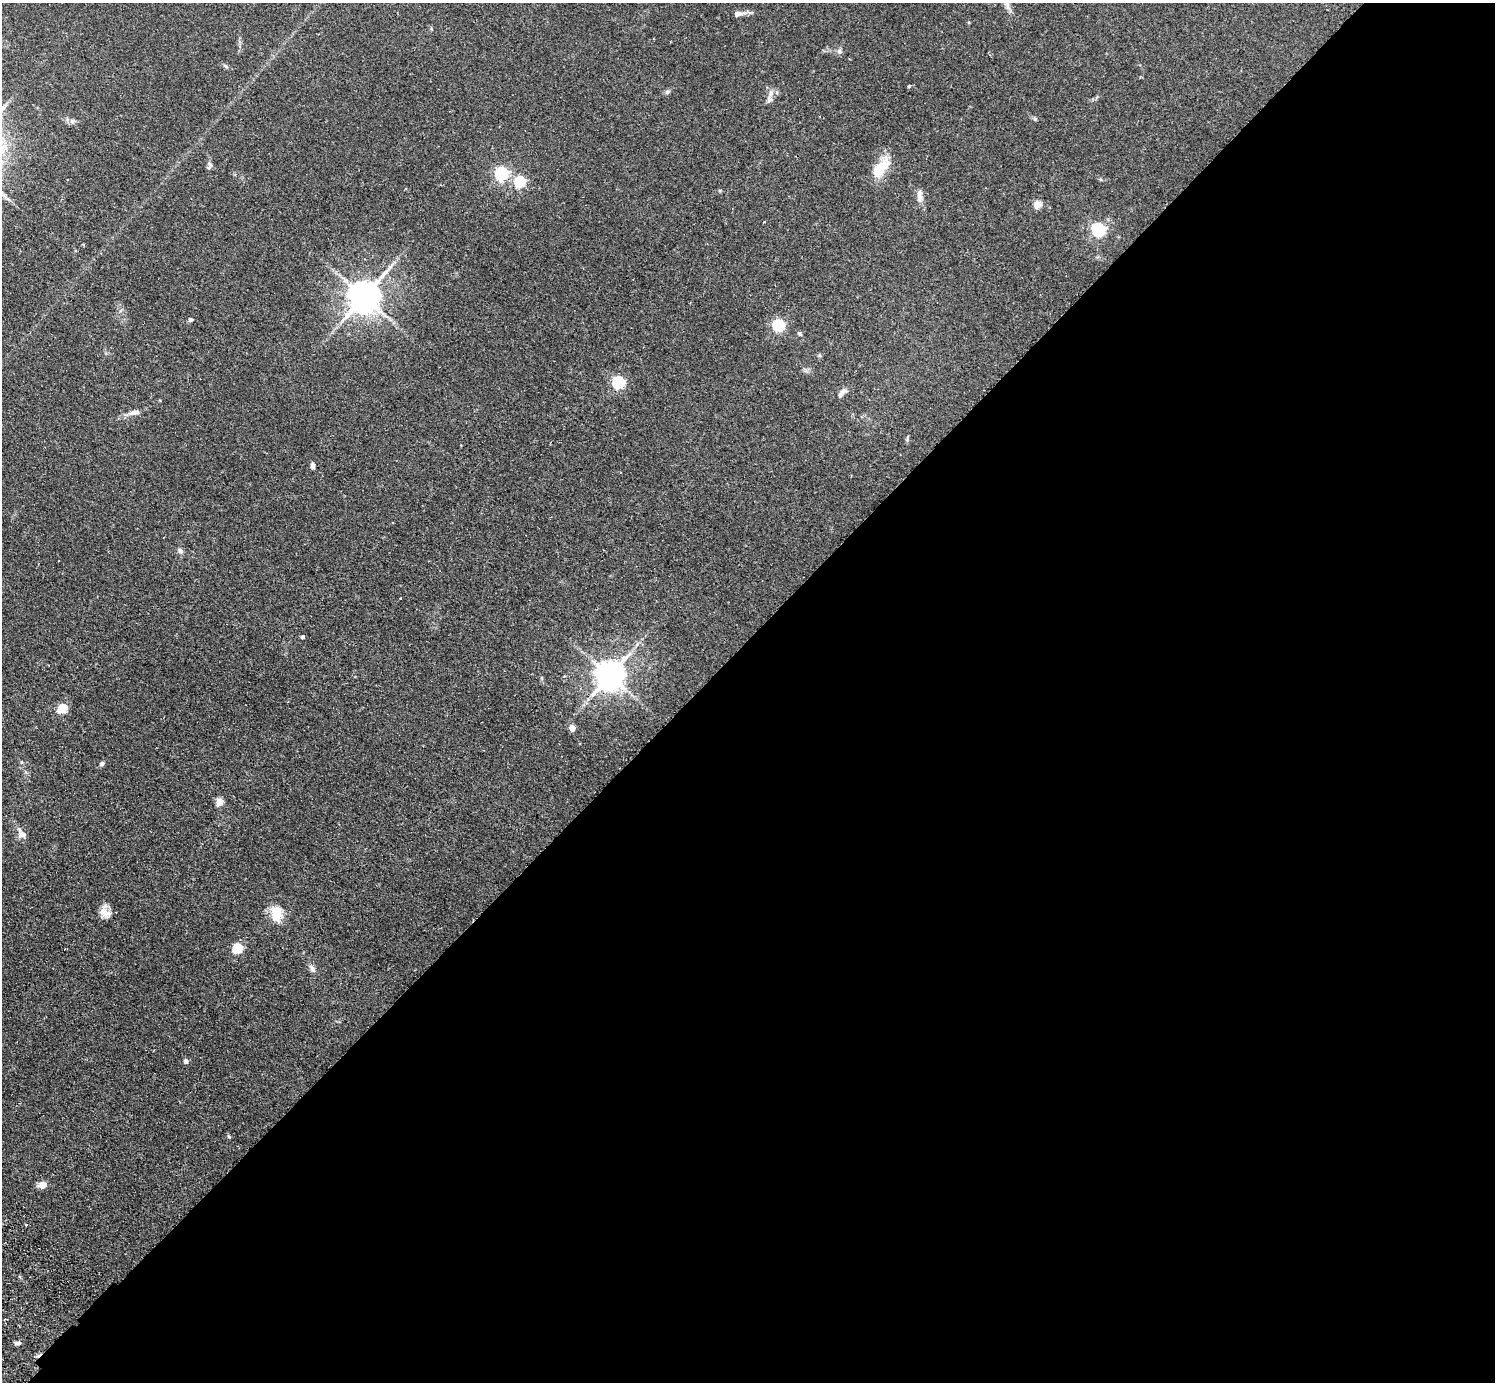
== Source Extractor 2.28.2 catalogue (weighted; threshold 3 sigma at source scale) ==
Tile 12 of 4 x 4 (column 4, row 3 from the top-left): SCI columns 4519-6011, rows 1724-3103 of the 6053 x 6064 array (HDU 1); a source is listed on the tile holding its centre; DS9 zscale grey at full resolution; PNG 1497 x 1384 px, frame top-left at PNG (2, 3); no overlay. Shown black and unused: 54% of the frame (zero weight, under 2 of 3 exposures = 3% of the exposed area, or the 3 px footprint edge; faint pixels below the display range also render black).
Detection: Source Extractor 2.28.2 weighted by HDU 2 'WHT'; one run over the whole footprint, this tile lists its part. Background 0.0814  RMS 0.0058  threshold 0.026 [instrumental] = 3 sigma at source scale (4.5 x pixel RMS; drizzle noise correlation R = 1.50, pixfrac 1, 0.05/0.05 arcsec/px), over >= 5 px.
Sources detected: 40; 2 cosmic-ray / hot-pixel residue — not listed; the other 38 listed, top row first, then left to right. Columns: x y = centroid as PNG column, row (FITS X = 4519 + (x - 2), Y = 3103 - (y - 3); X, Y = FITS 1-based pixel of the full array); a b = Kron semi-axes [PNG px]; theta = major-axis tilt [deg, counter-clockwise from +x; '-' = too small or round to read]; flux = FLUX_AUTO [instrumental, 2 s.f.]
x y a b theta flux
738 14 17 7 6 3
839 51 7 7 - 1.5
226 66 9 3 -34 0.99
909 86 3 3 - 1.3
667 92 8 5 18 1.1
769 99 9 8 - 2.2
72 121 8 6 1 1.6
210 165 8 5 -54 1.5
880 168 28 12 46 14
501 174 6 6 - 90
520 182 6 5 - 45
920 196 18 7 -86 3.3
1037 205 5 5 - 11
1098 230 6 6 - 100
364 297 10 8 49 1100
190 320 5 4 - 1.8
778 325 6 6 - 59
799 334 6 5 - 0.88
618 383 6 5 - 74
842 392 14 6 40 2.3
135 412 15 6 7 3.1
313 465 7 5 -84 1.5
180 551 7 6 - 1.5
303 637 4 4 - 1.4
610 676 9 8 - 870
62 709 5 5 - 31
572 728 4 4 - 7.5
102 764 6 5 - 1.5
220 802 5 5 - 13
22 835 12 8 -16 3.2
103 911 16 11 -50 4.8
276 913 19 12 89 12
237 949 5 5 - 32
312 968 11 6 -53 2.3
186 1061 5 5 - 1.9
229 1137 5 4 - 0.64
43 1185 10 7 1 3.9
17 1343 8 4 0 1.5